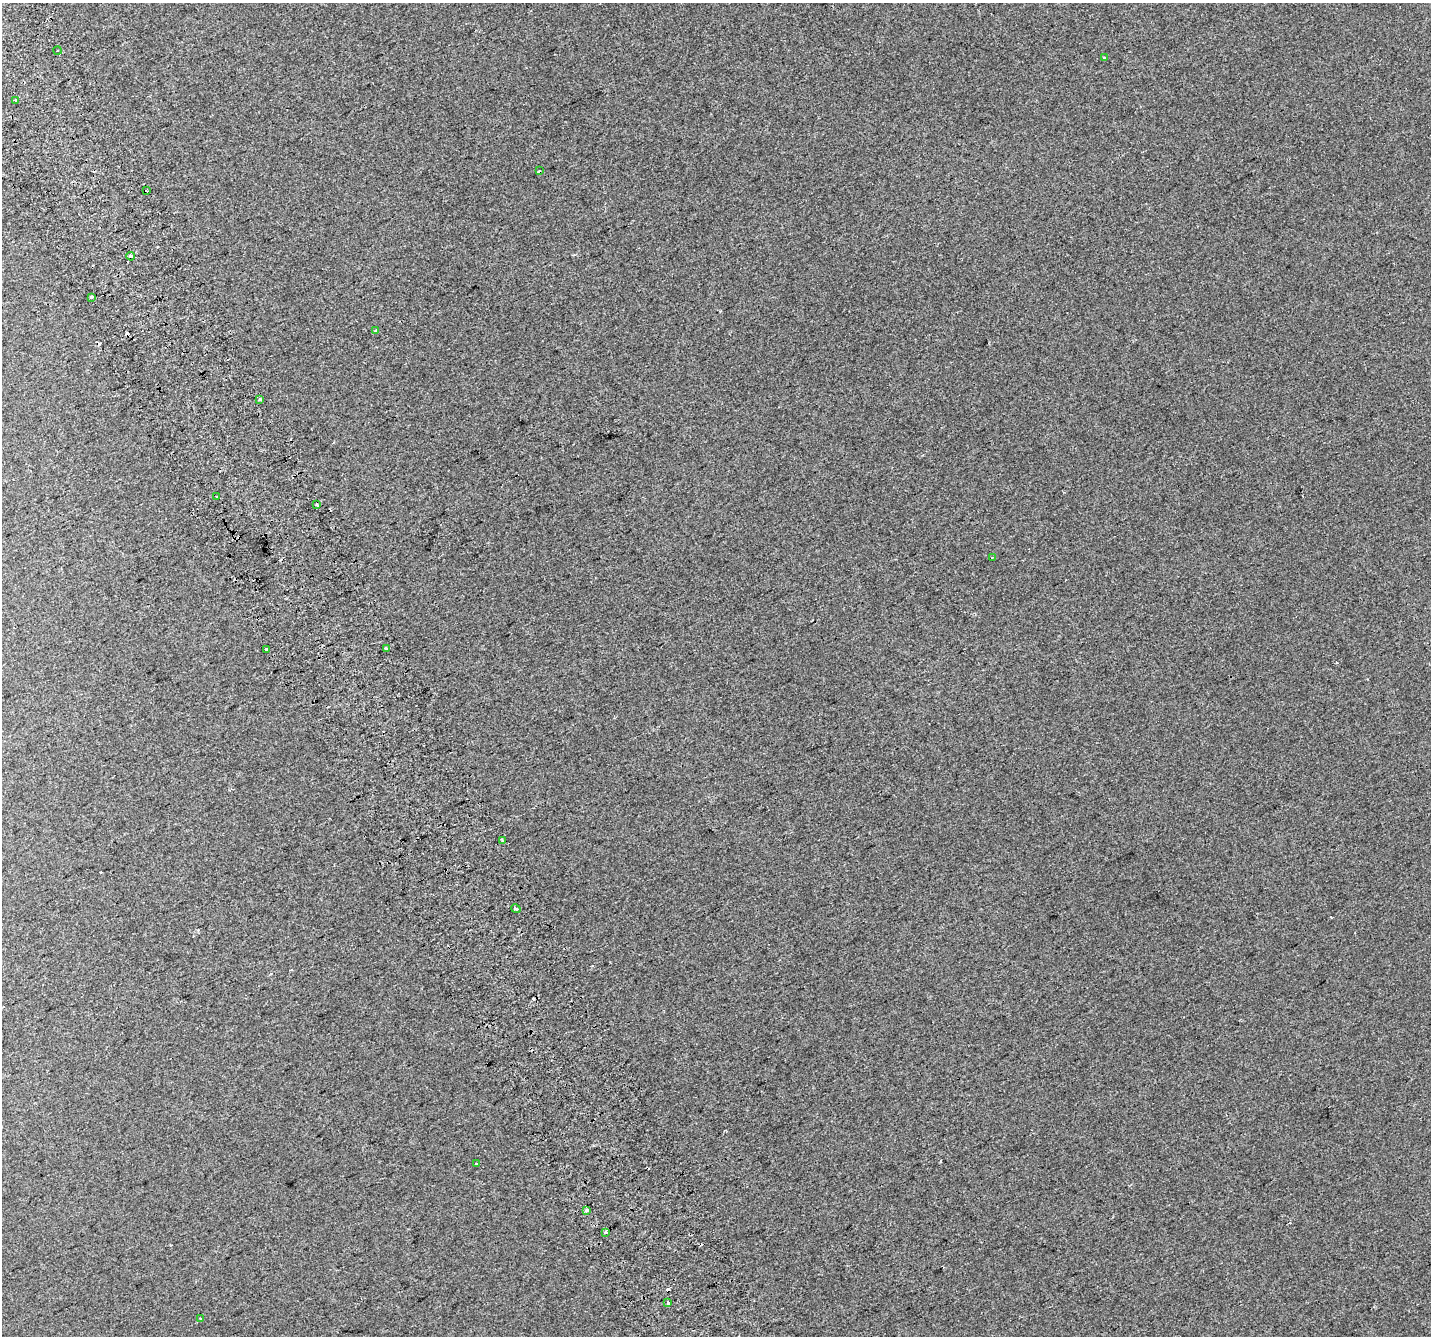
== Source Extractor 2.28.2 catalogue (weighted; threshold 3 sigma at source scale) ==
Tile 11 of 4 x 4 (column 3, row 3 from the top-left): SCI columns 2901-4329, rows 1511-2844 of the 5798 x 5630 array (HDU 1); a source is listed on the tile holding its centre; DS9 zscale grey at full resolution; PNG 1433 x 1338 px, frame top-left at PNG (2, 3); each listed source drawn as its Kron ellipse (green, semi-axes under 4 px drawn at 4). Shown black and unused: <1% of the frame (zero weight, under 2 of 3 exposures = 2% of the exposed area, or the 3 px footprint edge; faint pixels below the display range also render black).
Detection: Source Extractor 2.28.2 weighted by HDU 2 'WHT'; one run over the whole footprint, this tile lists its part. Background 0.00565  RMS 0.0069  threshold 0.0313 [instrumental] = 3 sigma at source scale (4.5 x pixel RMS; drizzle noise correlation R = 1.50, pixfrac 1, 0.0396/0.0396 arcsec/px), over >= 5 px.
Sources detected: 28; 7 cosmic-ray / hot-pixel residue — neither listed nor drawn; the other 21 listed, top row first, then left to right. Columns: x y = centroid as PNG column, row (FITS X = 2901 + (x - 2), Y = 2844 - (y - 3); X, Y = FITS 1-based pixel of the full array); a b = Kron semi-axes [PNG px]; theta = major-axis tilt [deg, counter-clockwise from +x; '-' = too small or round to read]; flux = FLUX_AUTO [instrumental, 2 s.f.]
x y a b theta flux
57 50 4 4 - 1.2
1104 58 3 2 - 0.92
15 100 4 3 - 0.6
539 171 4 2 - 2.2
146 191 3 2 - 1.5
131 256 4 3 - 4.1
92 297 3 3 - 5
376 331 3 3 - 4
260 399 3 3 - 2
217 497 2 2 - 0.63
317 505 3 3 - 3.8
992 558 3 3 - 1.2
386 648 3 3 - 6.6
266 649 3 3 - 4.7
502 840 3 3 - 1.9
516 909 5 3 - 6.8
476 1164 3 3 - 4.7
587 1210 4 3 - 6.3
605 1232 3 2 - 2.4
668 1302 3 3 - 5.5
200 1319 3 3 - 1.1